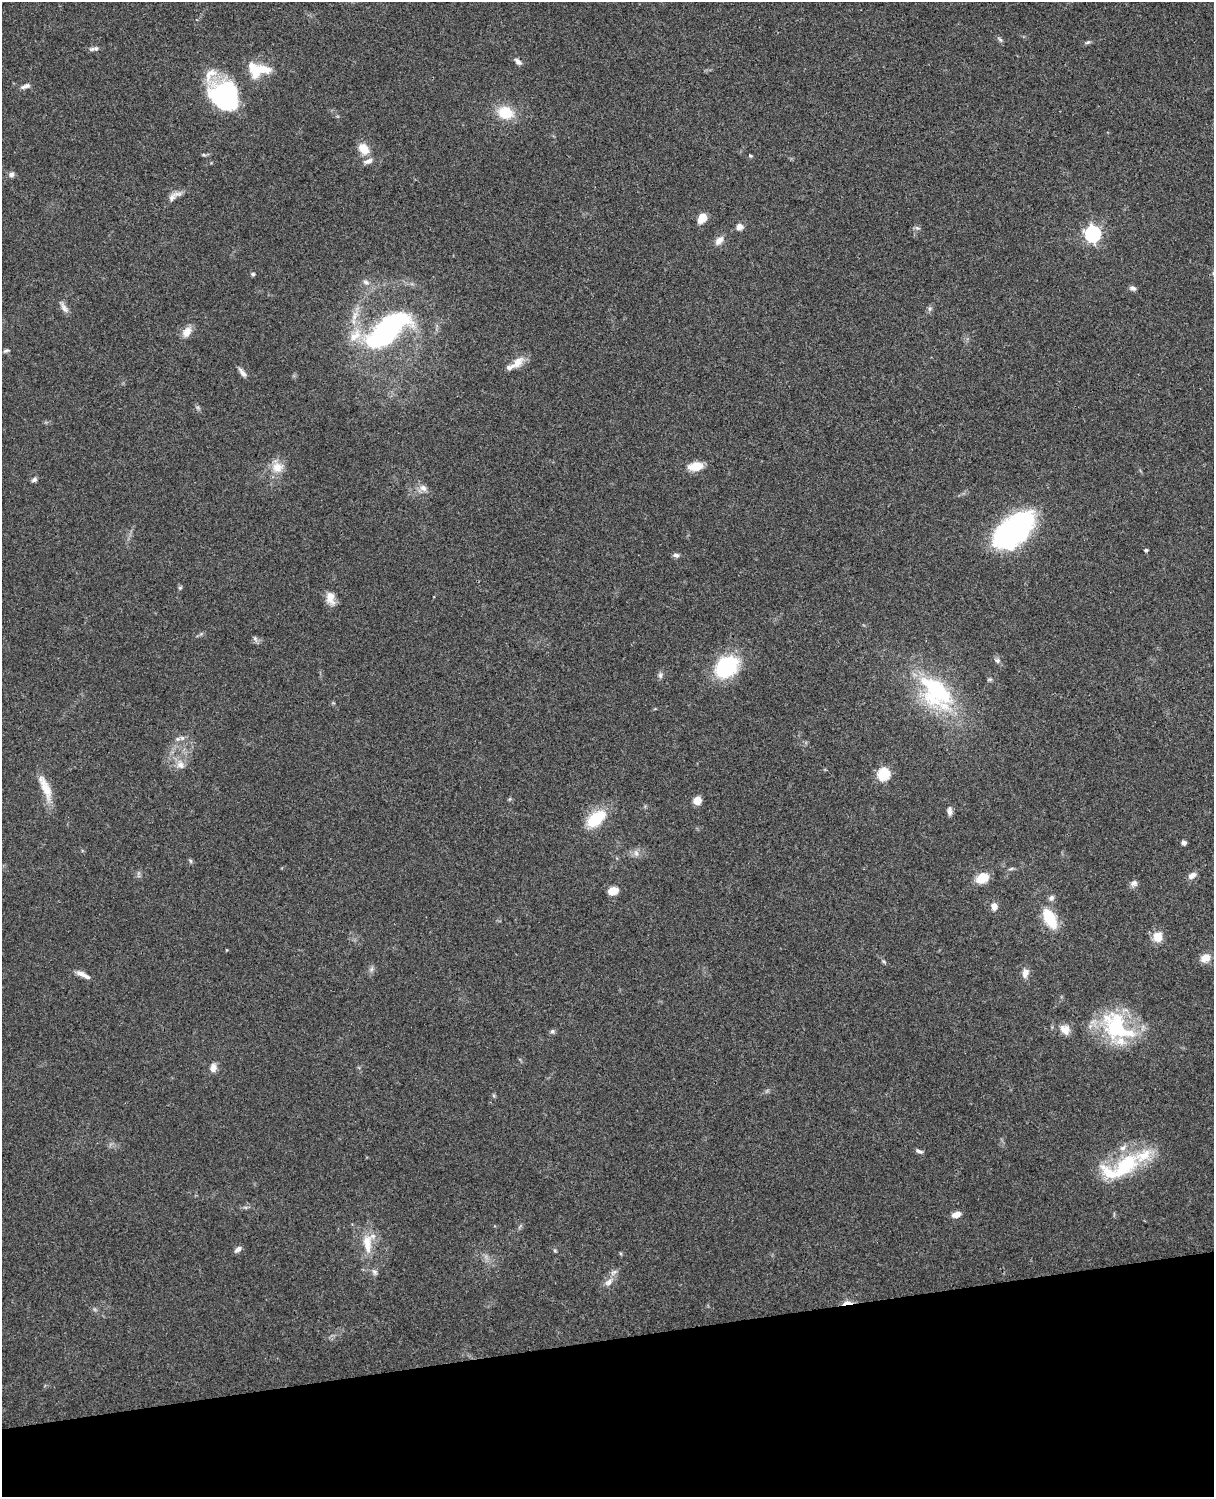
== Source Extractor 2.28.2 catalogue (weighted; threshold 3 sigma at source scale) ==
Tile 10 of 4 x 3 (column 2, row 3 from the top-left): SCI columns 1331-2542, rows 165-1659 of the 5087 x 4928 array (HDU 1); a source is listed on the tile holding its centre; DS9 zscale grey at full resolution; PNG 1216 x 1499 px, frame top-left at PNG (2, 2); no overlay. Shown black and unused: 10% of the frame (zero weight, under 3 of 4 exposures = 6% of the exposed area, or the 3 px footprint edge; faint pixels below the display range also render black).
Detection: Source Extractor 2.28.2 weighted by HDU 2 'WHT'; one run over the whole footprint, this tile lists its part. Background 0.104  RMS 0.0065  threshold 0.0291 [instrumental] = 3 sigma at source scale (4.5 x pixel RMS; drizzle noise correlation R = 1.50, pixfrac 1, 0.05/0.05 arcsec/px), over >= 5 px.
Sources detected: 92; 4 inside a brighter object's white glare — not listed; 8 inside a brighter listed object's ellipse — not listed separately; the other 80 listed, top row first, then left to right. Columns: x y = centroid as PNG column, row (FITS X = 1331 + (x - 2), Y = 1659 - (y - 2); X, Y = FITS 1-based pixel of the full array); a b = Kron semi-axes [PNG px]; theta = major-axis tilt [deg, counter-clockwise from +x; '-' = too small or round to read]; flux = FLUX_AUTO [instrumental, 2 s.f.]
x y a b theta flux
1000 40 9 5 -47 1.3
1087 42 7 4 19 1.2
92 49 10 5 15 1.7
518 62 10 6 -42 2.5
264 69 22 12 -6 11
25 86 13 5 18 2.4
226 98 35 26 -49 74
505 113 15 12 -18 19
364 149 15 10 -55 9
204 155 6 4 -18 0.91
750 156 5 4 - 0.85
11 174 7 6 - 2.1
172 197 13 8 51 3.6
702 218 11 8 59 7.7
739 227 9 7 11 3.4
917 228 8 5 -24 1.4
1093 234 7 7 - 170
719 241 13 8 43 4.2
253 274 4 4 - 1.4
366 282 10 6 -24 2.4
1133 288 8 6 -20 2
64 308 17 7 -57 3.2
930 308 6 4 19 1.1
355 316 16 7 65 5.9
187 332 14 10 56 5.8
387 332 19 16 -16 70
355 335 23 13 47 13
6 351 10 4 17 1.3
517 362 18 10 46 7.3
242 372 13 5 -52 2.8
696 466 17 9 11 9.5
277 467 17 15 2 8.9
34 480 7 5 32 1.6
423 488 10 8 -40 3.7
1014 531 44 23 40 130
1146 550 4 3 - 1.3
676 555 7 5 -12 2
180 588 5 5 - 0.89
330 598 17 10 -80 6.4
255 639 8 6 -68 1.7
997 660 7 6 - 1.8
726 667 27 21 41 42
660 675 8 6 -76 1.7
936 692 49 30 -49 73
182 738 6 6 - 2.1
180 764 14 10 -65 5.3
883 774 6 6 - 64
45 788 37 10 -68 12
697 801 9 8 - 5.5
949 811 12 5 90 2.5
596 818 29 15 40 21
1184 843 5 4 - 2.7
636 853 8 6 -47 2.3
190 861 6 4 -88 0.92
1192 875 11 7 35 3.4
982 878 13 9 28 13
1134 883 10 8 11 2.5
613 891 10 7 19 8.2
1051 898 9 7 50 2.2
994 906 10 8 -84 3.7
1050 918 18 9 -62 27
1157 937 12 10 -84 8.4
1205 958 12 10 33 6.1
883 961 6 4 -44 0.92
372 969 7 4 70 1.5
1025 973 12 8 83 4.1
83 974 19 6 -27 4.3
1116 1026 47 31 -46 55
1065 1029 14 10 -40 6.2
552 1031 7 5 22 1.3
213 1068 11 7 86 3.9
919 1151 9 4 -21 1.7
1125 1165 45 24 42 43
956 1215 10 6 16 4.5
367 1244 28 12 -86 13
238 1249 9 5 39 2.5
555 1251 6 4 -19 0.75
374 1272 9 6 -60 2
608 1282 12 8 40 4
847 1303 14 5 6 3.6
Overlapping masked pixels (flux is a lower limit): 1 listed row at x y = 847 1303